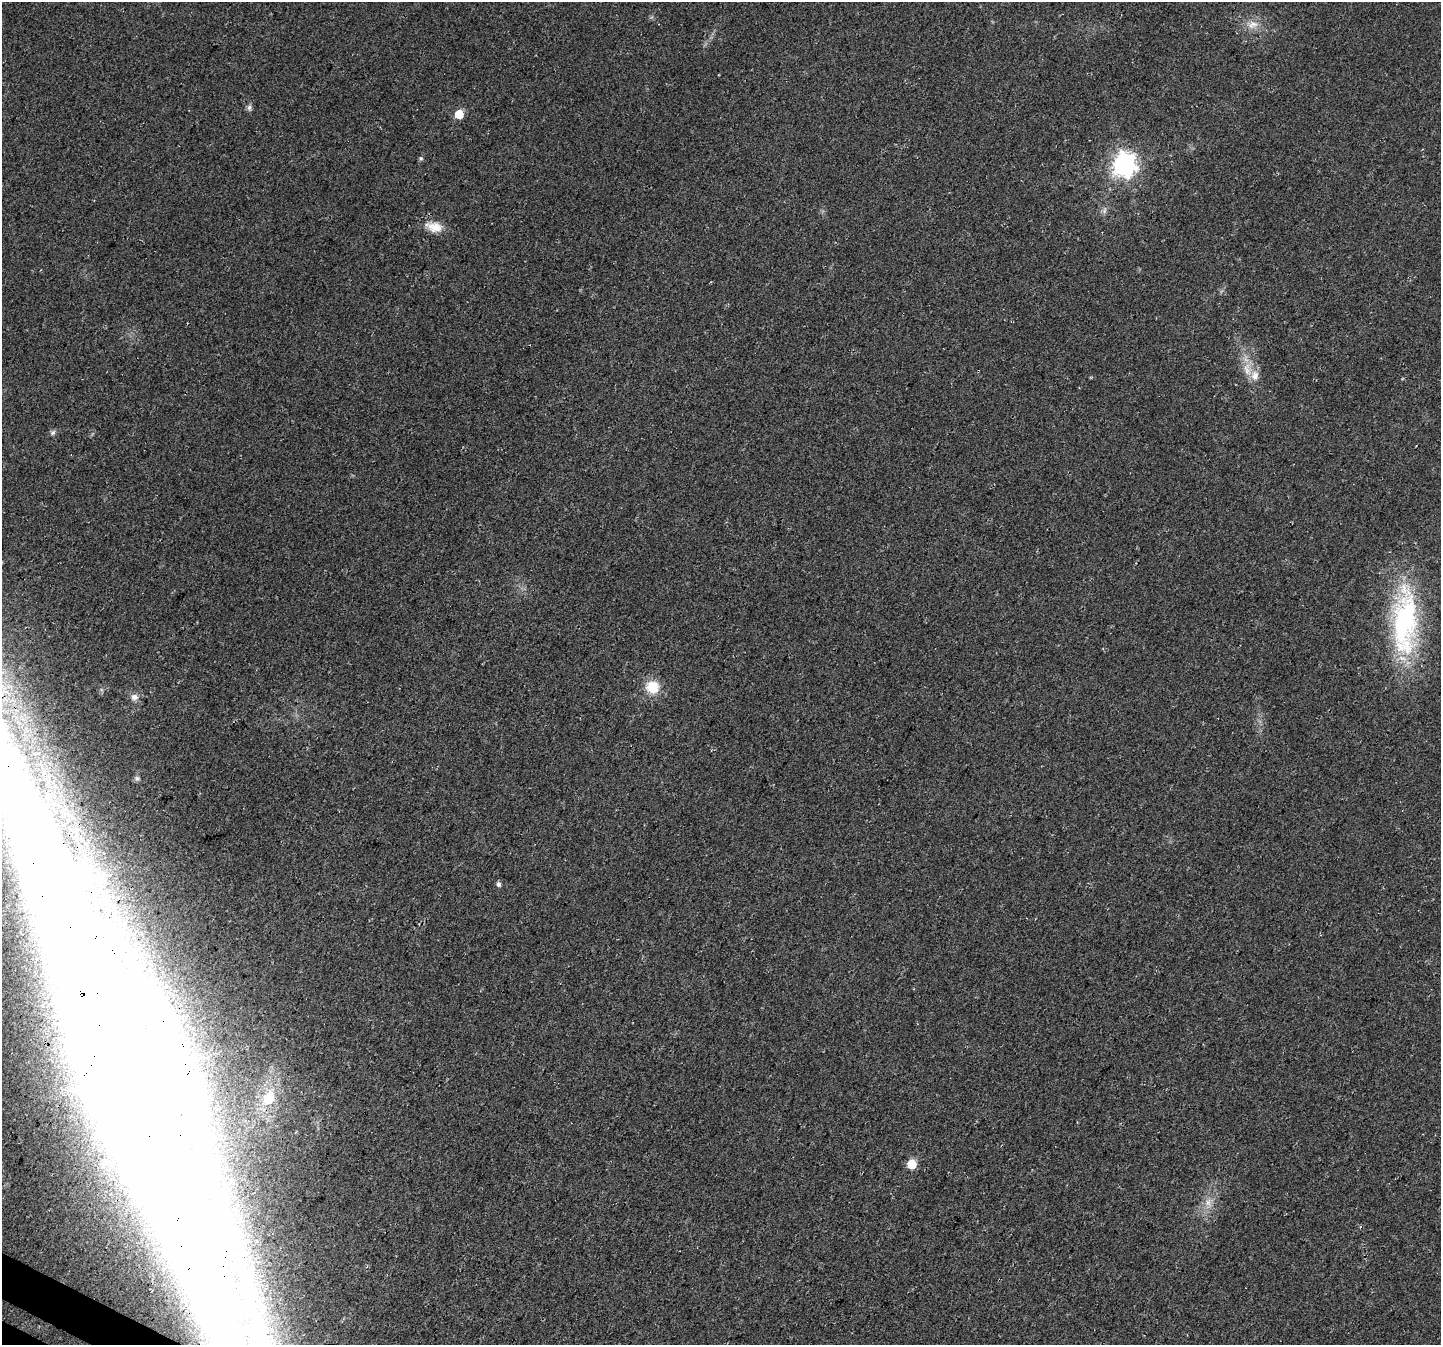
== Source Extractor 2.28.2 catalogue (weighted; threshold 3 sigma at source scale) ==
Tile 7 of 4 x 4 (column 3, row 2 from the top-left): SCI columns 2909-4347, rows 2940-4282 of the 5830 x 5942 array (HDU 1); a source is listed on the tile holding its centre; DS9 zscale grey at full resolution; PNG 1443 x 1347 px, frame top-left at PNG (2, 2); no overlay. Shown black and unused: <1% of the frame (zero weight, under 3 of 4 exposures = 5% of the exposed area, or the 3 px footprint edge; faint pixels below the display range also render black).
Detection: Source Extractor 2.28.2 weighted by HDU 2 'WHT'; one run over the whole footprint, this tile lists its part. Background 0.023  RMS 0.0072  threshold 0.0325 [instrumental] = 3 sigma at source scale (4.5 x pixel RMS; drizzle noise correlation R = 1.50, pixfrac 1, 0.0396/0.0396 arcsec/px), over >= 5 px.
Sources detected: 19; all 19 listed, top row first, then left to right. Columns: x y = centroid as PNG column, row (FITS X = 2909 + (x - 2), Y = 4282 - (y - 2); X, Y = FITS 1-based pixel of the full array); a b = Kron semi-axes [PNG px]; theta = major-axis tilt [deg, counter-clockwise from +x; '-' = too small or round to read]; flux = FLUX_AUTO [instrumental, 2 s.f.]
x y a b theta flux
1252 24 16 11 11 8.1
249 108 8 6 76 2
459 114 6 6 - 18
421 158 5 5 - 1.2
1124 164 9 8 - 470
1104 210 9 4 81 1.9
434 227 23 12 -13 11
1255 376 15 10 -88 7.6
53 433 8 5 49 1.7
1405 622 92 30 87 120
653 687 17 16 - 16
3 693 40 18 40 39
134 697 9 8 - 3.9
137 778 7 7 - 2
498 884 6 5 - 2
131 1074 413 52 -68 10000
269 1098 16 12 64 20
912 1164 6 6 - 26
1208 1202 10 7 -90 4.7
Overlapping masked pixels (flux is a lower limit): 1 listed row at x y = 131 1074
Isophote crosses this tile's border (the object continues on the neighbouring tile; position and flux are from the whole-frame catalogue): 2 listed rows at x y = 3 693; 131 1074